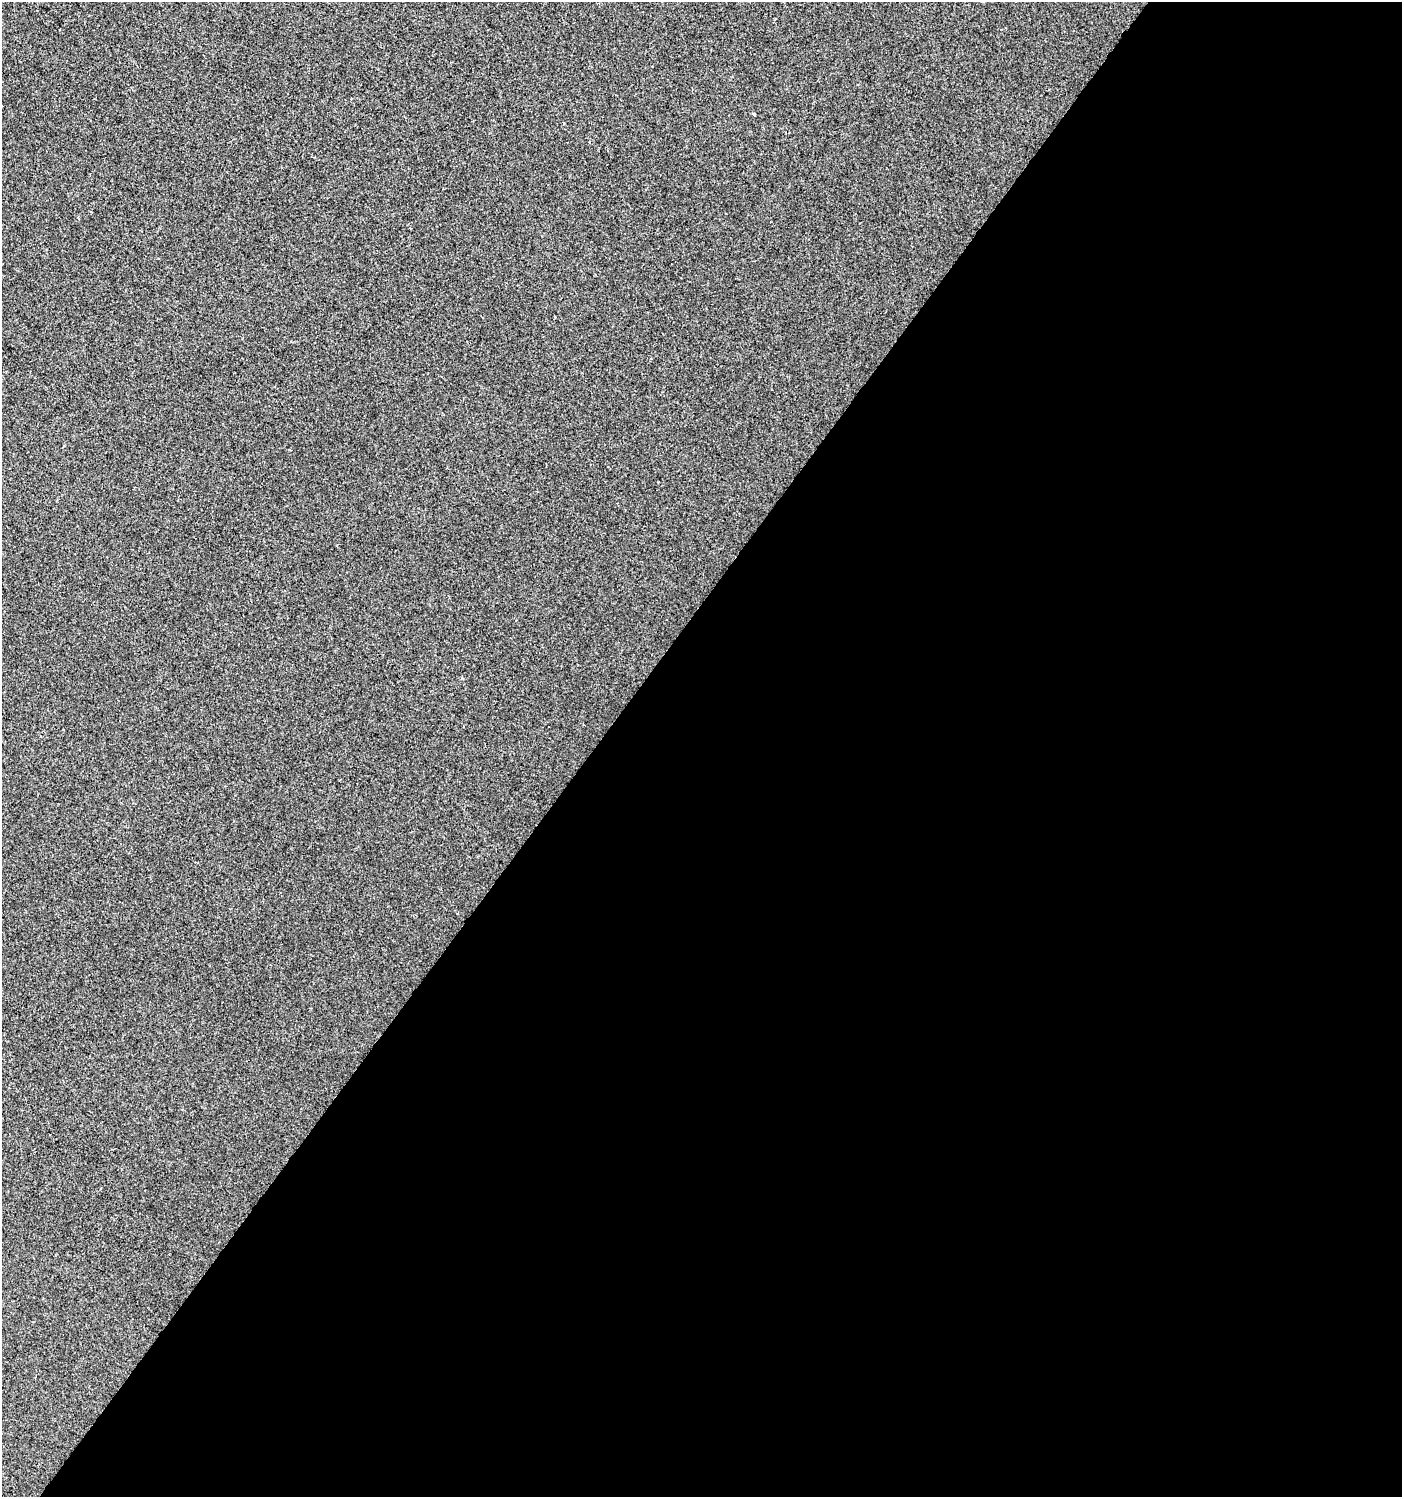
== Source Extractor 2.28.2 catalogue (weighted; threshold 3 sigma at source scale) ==
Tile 12 of 4 x 4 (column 4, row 3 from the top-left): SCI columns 4441-5840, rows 1495-2989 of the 6017 x 5983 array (HDU 1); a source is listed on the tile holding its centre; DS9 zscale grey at full resolution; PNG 1404 x 1499 px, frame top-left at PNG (2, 2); no overlay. Shown black and unused: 58% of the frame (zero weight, under 2 of 3 exposures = <1% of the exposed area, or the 3 px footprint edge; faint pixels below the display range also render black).
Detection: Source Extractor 2.28.2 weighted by HDU 2 'WHT'; one run over the whole footprint, this tile lists its part. Background 3.98e-04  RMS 0.0042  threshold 0.0188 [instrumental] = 3 sigma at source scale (4.5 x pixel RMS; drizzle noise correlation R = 1.50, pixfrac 1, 0.0396/0.0396 arcsec/px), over >= 5 px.
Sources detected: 3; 1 cosmic-ray / hot-pixel residue — not listed; the other 2 listed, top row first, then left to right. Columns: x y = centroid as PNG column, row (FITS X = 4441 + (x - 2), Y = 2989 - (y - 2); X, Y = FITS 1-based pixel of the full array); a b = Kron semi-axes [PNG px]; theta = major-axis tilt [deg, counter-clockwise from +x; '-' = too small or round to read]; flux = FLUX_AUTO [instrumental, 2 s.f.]
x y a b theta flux
754 114 3 3 - 1.1
555 317 2 2 - 0.45